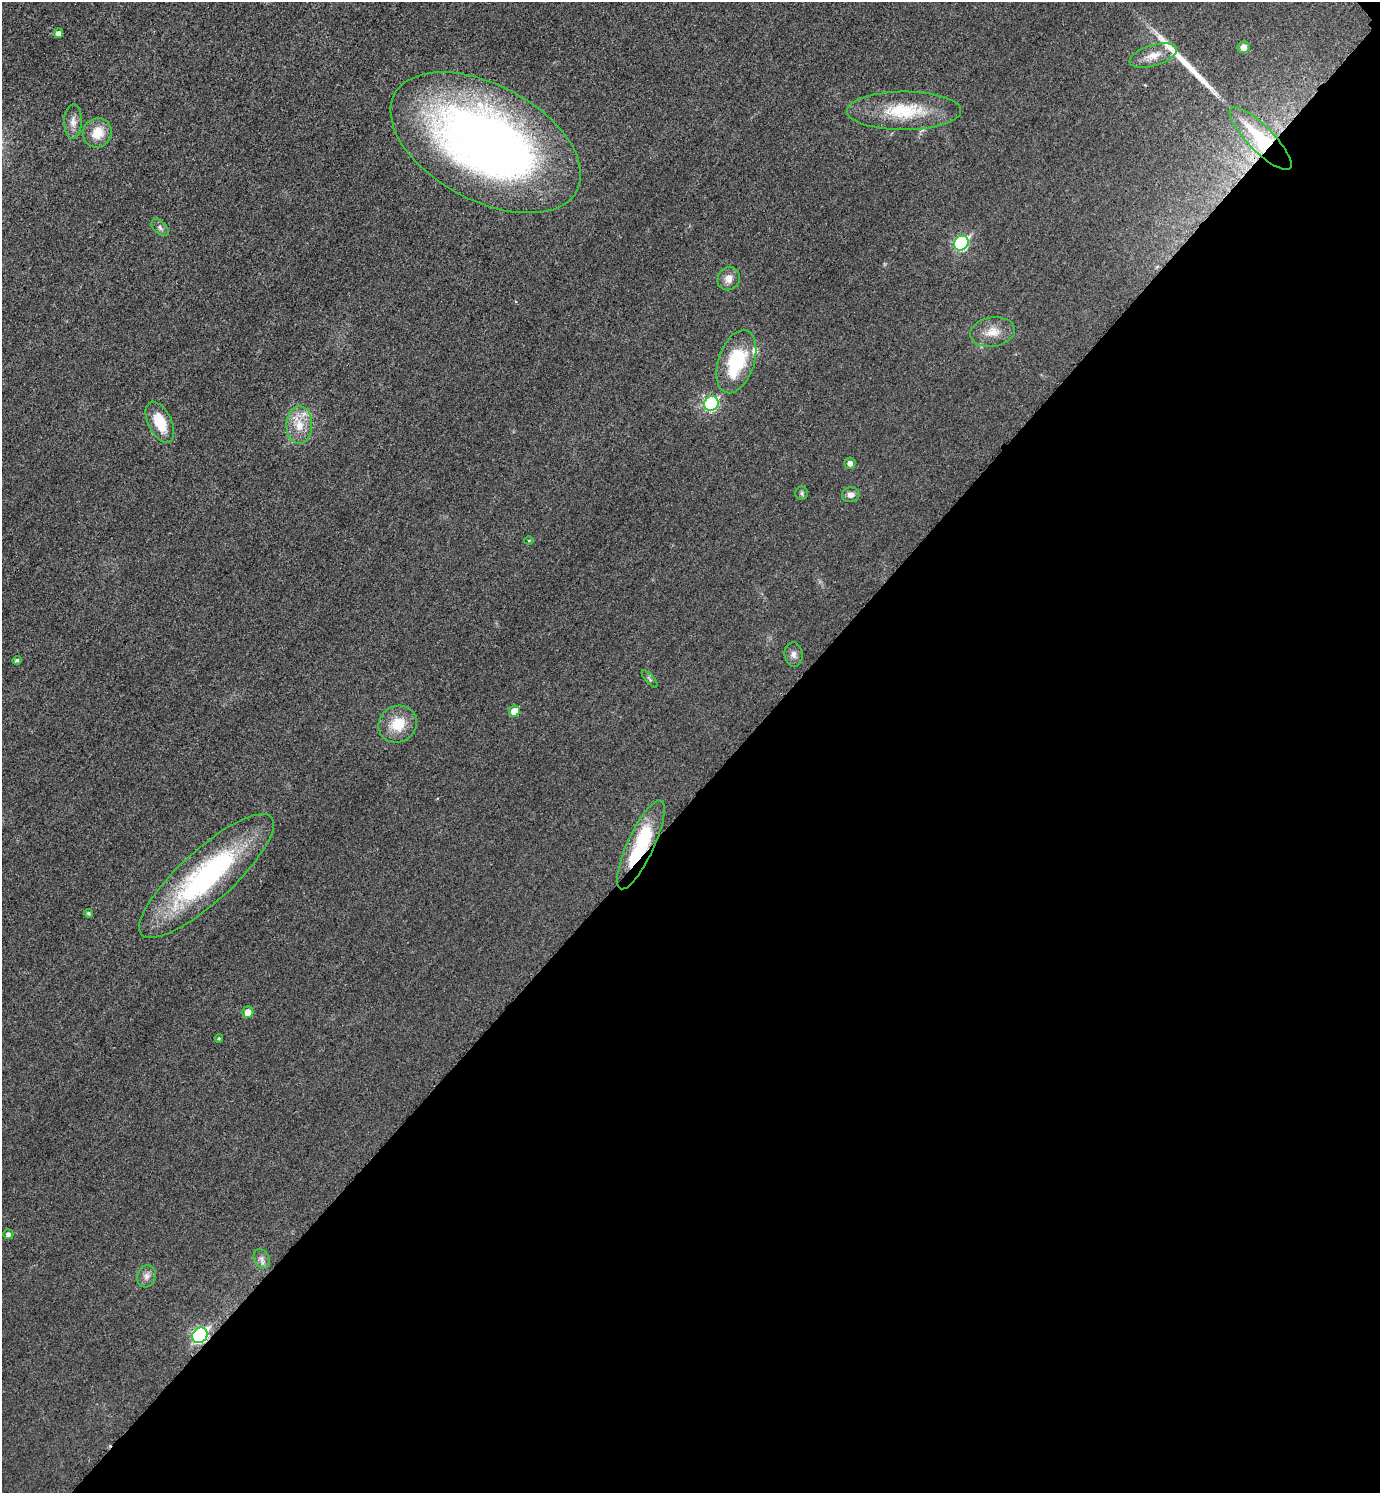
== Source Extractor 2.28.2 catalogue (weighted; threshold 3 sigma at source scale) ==
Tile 12 of 4 x 4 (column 4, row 3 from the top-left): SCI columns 4310-5687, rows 1514-3004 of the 6010 x 6009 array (HDU 1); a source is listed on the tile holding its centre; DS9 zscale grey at full resolution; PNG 1382 x 1495 px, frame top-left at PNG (2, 2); each listed source drawn as its Kron ellipse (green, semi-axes under 4 px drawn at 4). Shown black and unused: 47% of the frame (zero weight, under 3 of 4 exposures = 2% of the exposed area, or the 3 px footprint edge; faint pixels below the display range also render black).
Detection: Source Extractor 2.28.2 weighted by HDU 2 'WHT'; one run over the whole footprint, this tile lists its part. Background 0.0177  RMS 0.0055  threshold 0.0248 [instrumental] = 3 sigma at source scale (4.5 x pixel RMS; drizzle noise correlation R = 1.50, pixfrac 1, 0.05/0.05 arcsec/px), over >= 5 px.
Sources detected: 36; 1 long thin detection or spike segment (spike, bleed or trail) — neither listed nor drawn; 1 inside a brighter listed object's ellipse — not listed separately; the other 34 listed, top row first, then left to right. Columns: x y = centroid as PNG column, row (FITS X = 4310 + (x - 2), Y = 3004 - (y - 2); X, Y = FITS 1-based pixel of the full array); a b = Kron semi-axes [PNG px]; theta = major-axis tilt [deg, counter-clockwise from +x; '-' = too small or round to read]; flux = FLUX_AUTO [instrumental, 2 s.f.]
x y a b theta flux
58 33 5 4 - 2.6
1244 47 6 5 - 3.9
1153 56 24 10 17 7.3
904 111 57 19 0 29
73 122 17 9 88 4.3
97 133 15 14 - 10
1261 139 42 12 -46 34
486 143 103 58 -28 410
160 228 10 6 -45 1.7
961 243 8 7 - 71
729 278 12 10 60 4.6
993 332 23 14 9 8.1
736 362 33 18 71 35
711 403 8 6 42 63
160 422 22 11 -64 15
299 425 19 13 89 10
850 463 5 5 - 2.7
802 493 6 6 - 1.1
851 495 9 7 3 2.6
529 540 5 3 - 0.53
793 654 12 9 -85 2.9
17 660 5 4 - 1.1
650 679 11 3 -49 0.78
514 711 6 5 - 8.3
398 724 20 18 31 14
641 845 48 13 65 37
206 876 88 26 42 110
88 913 4 4 - 0.92
248 1012 6 5 - 4.2
219 1038 4 3 - 0.6
8 1234 5 5 - 1.8
262 1259 10 7 -65 2.2
147 1276 11 9 72 3
200 1335 8 7 - 95
Overlapping masked pixels (flux is a lower limit): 3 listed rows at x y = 1261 139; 641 845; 200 1335